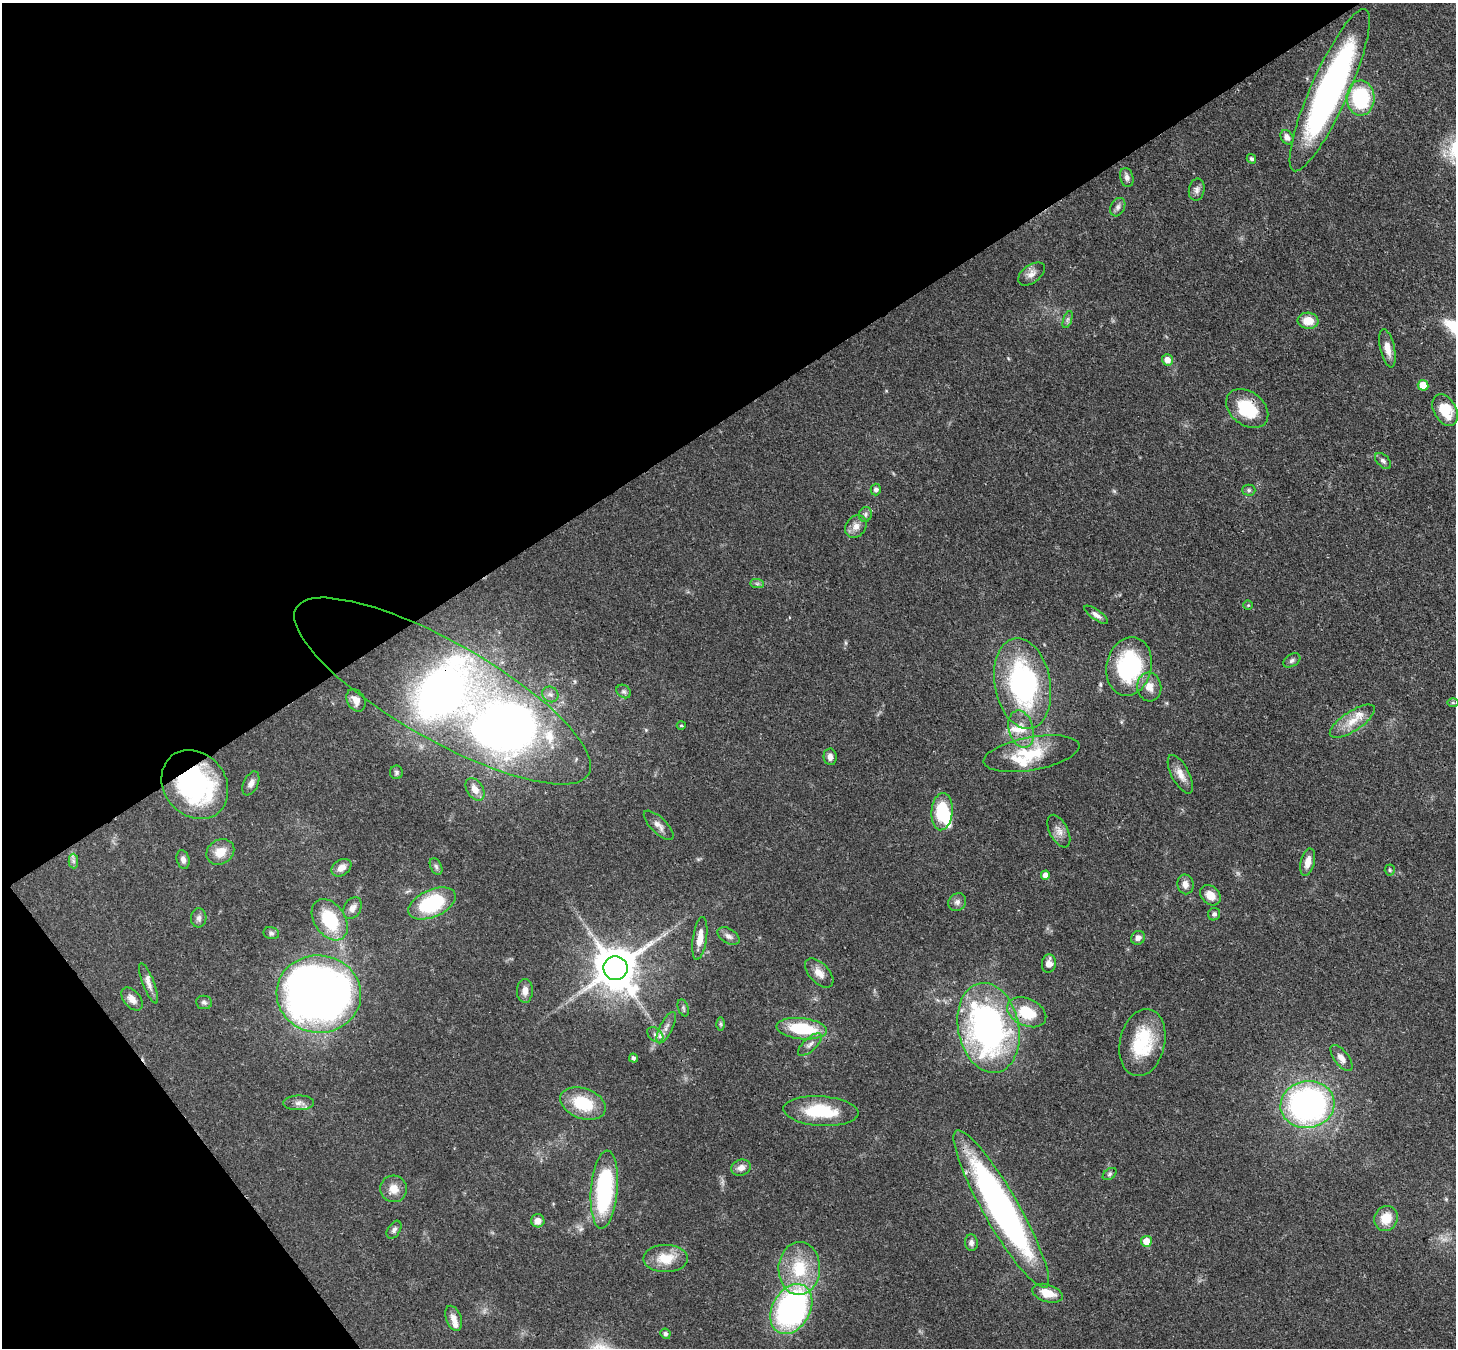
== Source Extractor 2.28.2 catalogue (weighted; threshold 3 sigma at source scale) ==
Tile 5 of 4 x 4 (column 1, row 2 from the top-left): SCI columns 79-1532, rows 3042-4387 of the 5971 x 5942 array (HDU 1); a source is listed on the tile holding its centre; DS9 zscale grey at full resolution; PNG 1458 x 1350 px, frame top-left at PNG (2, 3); each listed source drawn as its Kron ellipse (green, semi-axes under 4 px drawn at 4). Shown black and unused: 35% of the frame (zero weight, under 3 of 4 exposures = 7% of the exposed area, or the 3 px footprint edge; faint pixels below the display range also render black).
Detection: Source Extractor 2.28.2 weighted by HDU 2 'WHT'; one run over the whole footprint, this tile lists its part. Background 0.0752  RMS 0.0038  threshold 0.0172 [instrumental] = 3 sigma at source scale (4.5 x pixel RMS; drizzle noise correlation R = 1.50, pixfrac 1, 0.05/0.05 arcsec/px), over >= 5 px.
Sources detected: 114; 1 too faint to see at this stretch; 2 inside a brighter object's white glare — neither listed nor drawn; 7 inside a brighter listed object's ellipse — not listed separately; the other 104 listed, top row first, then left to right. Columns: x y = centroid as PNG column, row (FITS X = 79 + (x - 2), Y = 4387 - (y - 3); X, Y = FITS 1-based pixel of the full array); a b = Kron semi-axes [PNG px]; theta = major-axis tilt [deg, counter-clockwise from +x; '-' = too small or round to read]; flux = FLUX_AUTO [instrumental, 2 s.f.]
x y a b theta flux
1330 90 88 19 66 130
1360 98 17 14 -88 29
1287 137 8 6 -57 2.1
1251 159 5 4 - 0.85
1127 177 9 6 -77 1.6
1197 190 11 7 79 1.7
1118 207 10 7 62 1.4
1031 274 15 9 36 2.5
1067 319 9 4 71 0.88
1308 321 10 8 -5 6.1
1387 348 19 7 -77 3.8
1167 360 5 5 - 3.4
1423 385 5 5 - 8.3
1247 409 23 16 -38 17
1445 410 17 11 -60 10
1383 461 10 6 -45 1.2
876 489 6 5 - 1.1
1249 490 6 5 - 0.81
865 514 7 6 - 0.96
856 526 12 10 51 2.9
757 584 7 4 -1 0.76
1248 605 4 4 - 0.42
1096 615 14 5 -35 1.7
1292 660 9 6 33 0.97
1129 666 30 22 78 42
1023 683 46 28 -79 67
1149 687 14 12 -84 4.2
443 691 168 49 -30 450
624 691 8 6 -35 1
550 694 8 7 - 1.4
356 700 12 8 -60 3.3
1453 703 6 4 0 0.48
1352 721 26 10 34 6.2
681 725 4 3 - 0.52
1021 729 19 12 -75 5.9
1031 754 48 16 10 17
830 757 8 6 -82 1.8
396 772 7 6 - 0.85
1180 774 21 8 -62 3.7
251 783 13 7 64 1.9
195 784 37 31 -51 62
475 789 12 8 -57 3.2
942 812 19 10 85 17
659 825 19 8 -44 2.5
1059 831 18 9 -63 2.9
220 852 14 12 34 5.7
183 860 9 6 -75 1.7
73 861 7 5 -89 0.99
1308 862 14 7 77 3.6
436 866 9 5 -63 0.98
341 868 11 7 34 3
1390 870 5 5 - 0.57
1045 875 4 4 - 1.8
1185 884 10 8 -79 2.5
1210 895 11 8 -43 4.5
957 902 9 8 - 1.6
432 903 25 13 24 28
352 908 12 8 59 2.3
1214 914 6 6 - 0.97
199 918 9 7 88 1.5
330 920 23 15 -55 20
271 933 8 6 -15 0.95
728 936 12 7 -32 1.9
700 938 22 7 82 4.9
1138 938 7 6 - 1.8
1049 963 9 7 83 2.9
615 968 12 12 - 1500
819 973 18 10 -46 3.8
148 983 21 5 -69 2.5
525 991 12 8 89 2.8
319 994 42 38 -4 390
132 999 13 8 -48 3.1
204 1002 8 6 -5 1.1
683 1008 9 5 -69 0.8
1027 1012 20 13 -25 13
721 1024 6 4 -89 0.62
666 1028 17 6 63 2.7
988 1028 45 30 -79 130
802 1029 25 10 -6 20
655 1035 9 6 -41 1.6
1142 1042 34 22 77 21
810 1045 15 6 43 1.9
633 1058 5 4 - 0.82
1341 1058 15 7 -53 2.4
299 1103 15 7 1 2.1
583 1103 23 15 -20 15
1307 1104 27 23 10 120
821 1111 37 15 -4 18
741 1168 10 8 16 2.5
1110 1174 8 5 37 0.76
394 1189 13 13 - 4.5
604 1190 39 13 85 45
1001 1209 90 17 -60 140
1386 1218 13 11 61 6.6
538 1221 7 6 - 2.6
394 1230 10 6 57 1.2
1146 1241 5 5 - 5.1
971 1243 8 6 -85 1.5
666 1258 22 13 0 8.9
799 1268 26 20 88 18
1047 1293 16 8 -17 6.5
791 1309 27 19 60 99
454 1318 13 7 -69 2.8
665 1334 5 5 - 0.92
Overlapping masked pixels (flux is a lower limit): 5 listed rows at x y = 1330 90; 1247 409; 443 691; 195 784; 1027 1012